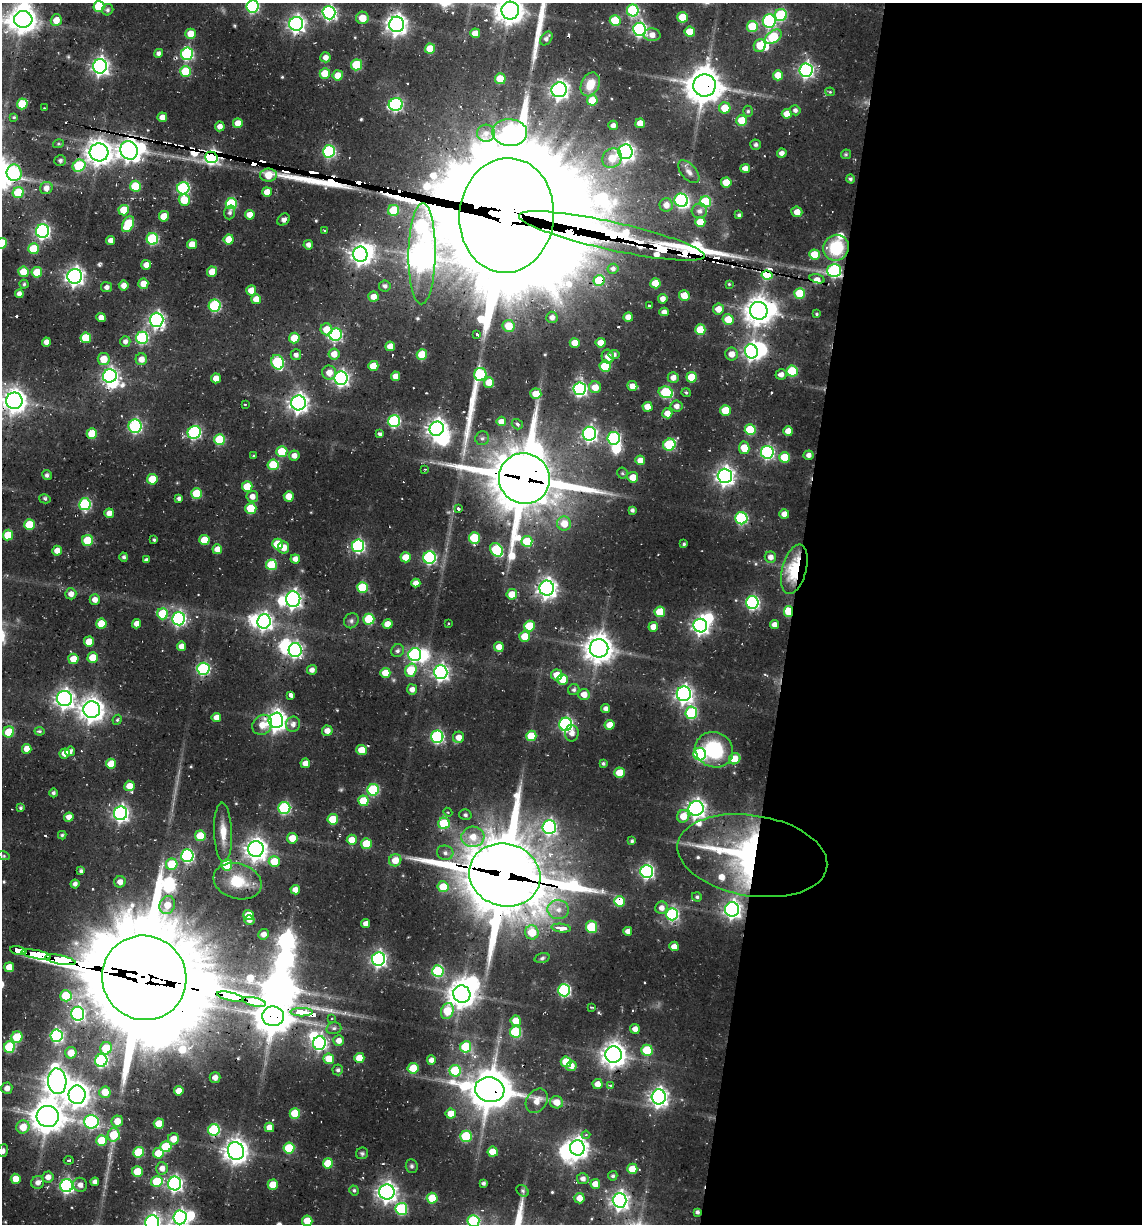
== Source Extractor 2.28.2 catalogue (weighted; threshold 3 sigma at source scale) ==
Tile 12 of 4 x 4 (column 4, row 3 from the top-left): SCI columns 3722-4861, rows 1626-2847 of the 5036 x 5291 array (HDU 1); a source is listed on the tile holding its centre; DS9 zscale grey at full resolution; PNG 1144 x 1226 px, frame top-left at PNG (2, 3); each listed source drawn as its Kron ellipse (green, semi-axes under 4 px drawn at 4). Shown black and unused: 31% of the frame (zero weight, under 2 of 3 exposures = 11% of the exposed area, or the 3 px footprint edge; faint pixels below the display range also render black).
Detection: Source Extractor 2.28.2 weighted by HDU 2 'WHT'; one run over the whole footprint, this tile lists its part. Background 0.0791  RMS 0.0095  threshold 0.0426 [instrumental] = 3 sigma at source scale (4.5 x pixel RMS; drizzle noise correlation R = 1.50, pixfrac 1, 0.05/0.05 arcsec/px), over >= 5 px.
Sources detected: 581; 1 too faint to see at this stretch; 35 inside a brighter object's white glare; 16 cosmic-ray / hot-pixel residue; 3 long thin detections or spike segments (spike, bleed or trail) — neither listed nor drawn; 8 inside a brighter listed object's ellipse — not listed separately; of the other 518, all 500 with FLUX_AUTO >= 1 (the completeness limit of this list) listed and drawn (18 fainter detections not listed), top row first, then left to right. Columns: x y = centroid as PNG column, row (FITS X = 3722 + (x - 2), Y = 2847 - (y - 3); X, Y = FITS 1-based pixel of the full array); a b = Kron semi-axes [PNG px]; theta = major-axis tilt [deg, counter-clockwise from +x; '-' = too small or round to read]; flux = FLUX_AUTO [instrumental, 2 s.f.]
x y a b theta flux
99 6 5 5 - 35
252 6 6 6 - 120
108 10 6 5 - 2.3
633 10 6 6 - 99
510 11 9 9 - 1000
329 13 6 6 - 210
781 15 6 6 - 73
682 17 5 5 - 23
362 18 6 6 - 15
23 19 9 8 - 1000
56 20 6 5 - 11
615 20 5 5 - 38
769 21 6 6 - 130
296 24 7 7 - 350
397 24 7 7 - 560
752 26 5 5 - 40
640 29 6 6 - 210
690 32 5 5 - 21
475 33 5 4 - 9.3
191 34 5 5 - 14
652 35 8 6 -3 6.5
773 37 9 6 35 44
546 39 7 5 51 3.4
760 45 6 6 - 19
430 49 5 5 - 25
158 53 4 4 - 3.5
187 54 6 6 - 110
325 57 5 5 - 6
357 65 5 5 - 49
100 66 7 7 - 370
806 70 7 6 - 240
186 71 5 5 - 35
325 74 5 5 - 23
338 75 5 5 - 13
778 75 5 5 - 17
500 79 5 5 - 25
590 84 12 9 64 16
704 85 11 11 - 1900
559 90 8 7 - 360
830 92 4 4 - 1
592 100 5 5 - 18
22 104 5 5 - 29
396 104 7 6 - 150
44 108 3 2 - 1.1
725 108 6 5 - 19
795 110 5 5 - 3.1
748 111 5 5 - 1.6
787 114 5 4 - 11
14 117 4 3 - 1
162 117 4 4 - 7.7
742 120 5 5 - 24
238 123 5 5 - 10
640 123 5 5 - 11
613 125 5 4 - 4.5
220 126 5 5 - 5.6
486 133 9 8 - 5.9
510 133 17 13 -2 330
58 144 5 3 - 1.1
756 145 5 5 - 2
129 150 9 8 - 590
329 151 6 6 - 110
99 152 9 9 - 870
625 152 7 7 - 370
782 153 5 4 - 4.5
846 154 5 4 - 1.3
211 157 6 5 - 220
612 158 10 9 - 19
60 160 6 5 - 2.2
79 166 7 5 41 58
745 168 5 4 - 7.7
689 172 13 7 -49 4.7
14 173 8 7 - 95
268 175 8 6 4 16
850 179 4 4 - 2.1
726 182 5 5 - 17
135 186 5 5 - 36
46 188 6 6 - 6.5
183 188 6 6 - 120
267 192 5 5 - 9.8
18 193 5 5 - 33
184 200 6 5 - 19
681 200 7 6 - 150
705 202 5 5 - 51
231 204 5 5 - 61
666 205 7 6 - 7.1
124 210 5 5 - 22
394 210 5 5 - 32
699 211 8 7 - 4.1
230 212 7 5 72 2.3
797 212 5 5 - 8.1
250 215 5 4 - 9.5
507 215 57 47 84 38000
739 215 4 4 - 2.4
164 216 5 5 - 17
283 220 7 5 41 2.8
700 222 5 5 - 17
128 224 8 5 63 44
324 230 3 3 - 1.2
43 231 7 6 - 210
612 236 95 14 -12 3900
152 239 6 5 - 81
229 239 5 5 - 16
111 240 4 4 - 5.9
2 243 5 5 - 35
192 244 5 5 - 13
308 245 5 4 - 3.9
836 248 13 12 - 45
33 249 5 5 - 29
360 254 8 7 - 510
422 254 50 13 89 1300
814 254 5 5 - 21
146 265 5 5 - 6.9
613 269 5 5 - 2.9
834 271 7 6 - 130
23 272 5 5 - 18
37 272 5 5 - 19
212 272 5 5 - 14
767 275 5 4 - 43
75 276 7 7 - 420
817 279 7 4 -14 8.1
599 280 5 5 - 30
655 283 5 5 - 18
24 284 4 4 - 1.5
143 284 5 5 - 10
729 284 4 4 - 1
124 285 5 5 - 6.2
385 286 6 5 - 3.1
107 287 5 5 - 3.7
251 290 5 5 - 11
800 293 5 5 - 33
19 294 4 4 - 4.2
684 295 5 5 - 12
373 297 5 5 - 7.9
256 299 5 5 - 10
663 299 5 4 - 5.8
215 306 6 6 - 88
649 306 3 3 - 4.4
718 309 5 5 - 9.8
759 311 9 8 - 1100
664 312 5 4 - 4.9
816 314 3 3 - 1.3
101 317 5 4 - 7.5
552 317 6 5 - 5.3
628 317 5 4 - 8.4
728 319 5 5 - 18
157 320 7 6 - 270
508 326 6 6 - 22
326 329 6 5 - 15
700 330 5 5 - 27
477 334 3 3 - 1.9
336 335 6 6 - 110
86 338 5 5 - 29
142 338 6 6 - 98
294 338 5 5 - 21
125 341 5 5 - 4.1
46 342 4 4 - 6.3
575 343 5 4 - 10
601 343 5 5 - 9.9
390 346 5 5 - 9.7
751 351 7 6 - 260
334 354 5 5 - 10
614 354 5 4 - 2.9
732 354 6 6 - 7.8
296 355 5 5 - 4.3
422 355 5 5 - 31
608 357 7 6 - 7.8
104 359 6 6 - 16
141 359 6 5 - 8
277 362 7 6 - 77
373 366 5 5 - 16
605 366 5 5 - 34
792 371 5 5 - 49
329 373 7 7 - 9.4
480 374 6 6 - 56
781 374 5 5 - 5
110 376 7 6 - 280
396 376 5 4 - 8
673 377 5 5 - 5.9
691 377 5 5 - 26
216 378 5 5 - 8.9
341 378 7 6 - 260
489 382 5 5 - 14
632 386 5 5 - 8.3
595 387 6 6 - 12
580 389 6 6 - 200
666 392 7 5 -15 68
686 393 5 4 - 1.2
536 394 5 5 - 14
14 401 8 8 - 770
298 403 7 7 - 480
245 404 3 3 - 1.3
677 406 6 5 - 4.9
647 407 5 5 - 11
725 410 5 5 - 20
667 413 5 5 - 9.1
394 421 6 6 - 95
501 421 4 4 - 9
517 424 6 5 - 2.3
135 426 7 6 - 120
437 429 7 7 - 510
750 430 5 5 - 43
788 431 5 5 - 10
194 432 7 6 - 140
92 434 5 5 - 27
380 434 4 4 - 2
589 434 7 6 - 230
482 438 7 7 - 2.6
614 438 6 6 - 120
219 440 5 5 - 47
669 445 6 6 - 71
744 448 6 5 - 17
282 452 5 5 - 31
767 452 6 6 - 170
808 455 5 4 - 3.7
254 456 4 3 - 1.3
294 456 5 5 - 6.4
785 457 5 5 - 26
640 460 5 5 - 10
273 465 5 5 - 34
425 469 3 2 - 1
622 473 5 5 - 1.6
47 475 5 4 - 2.1
725 476 7 7 - 450
633 477 5 5 - 13
524 478 26 25 - 5700
152 479 5 5 - 24
247 486 5 5 - 20
197 493 5 5 - 33
252 496 6 5 - 7.4
289 496 5 5 - 12
179 498 4 4 - 2.8
45 499 6 4 -15 1.7
85 504 6 6 - 93
251 508 5 5 - 33
458 509 3 3 - 8.9
632 510 4 3 - 2.5
109 513 5 4 - 7.4
784 514 5 5 - 9.1
741 518 6 6 - 100
564 524 7 7 - 14
29 525 5 5 - 28
8 535 5 5 - 24
474 538 6 5 - 39
87 540 5 5 - 31
154 540 4 3 - 1.5
204 540 5 5 - 18
527 541 5 5 - 30
277 544 5 5 - 25
684 544 3 3 - 1.6
358 546 6 6 - 150
284 548 6 5 - 9.9
217 549 5 5 - 9.8
497 550 7 5 -51 70
57 551 5 5 - 8.7
124 557 4 4 - 2.3
406 557 5 5 - 15
770 557 6 5 - 5.6
429 558 6 6 - 130
295 559 5 4 - 6
146 560 4 4 - 2.3
271 565 5 5 - 36
794 569 25 12 75 48
416 583 4 4 - 6.6
362 587 5 5 - 43
547 588 7 7 - 510
71 594 5 5 - 6
512 594 5 5 - 16
293 599 8 7 - 270
95 600 5 5 - 6.4
752 602 6 6 - 170
789 611 5 4 - 32
660 612 5 5 - 22
163 614 5 5 - 36
179 619 6 6 - 180
369 619 5 5 - 42
264 621 7 6 - 310
351 621 8 7 - 2.8
101 624 5 5 - 22
137 624 4 4 - 7.5
387 624 5 5 - 11
448 624 3 3 - 1.6
774 625 4 4 - 5.8
529 626 5 5 - 30
700 626 7 6 - 360
653 627 5 5 - 9.2
525 636 5 5 - 18
89 642 5 5 - 14
181 646 4 4 - 6.9
499 647 5 5 - 9.6
599 648 9 9 - 1200
295 650 7 6 - 210
398 651 7 6 - 2.9
415 655 6 6 - 140
93 658 5 5 - 19
73 659 5 5 - 13
203 669 6 6 - 110
312 670 5 5 - 4.8
411 670 7 5 72 34
441 672 7 6 - 300
385 673 5 5 - 16
557 675 5 5 - 13
563 679 5 5 - 19
412 689 5 5 - 5.5
574 690 6 5 - 2.4
584 694 5 5 - 9.5
684 694 7 7 - 360
291 695 4 3 - 27
64 699 7 7 - 410
605 709 4 4 - 4.1
92 710 8 8 - 810
691 713 6 6 - 80
216 718 5 4 - 7.4
117 720 5 4 - 1.3
276 720 8 7 - 580
293 724 7 7 - 5.1
566 724 6 6 - 180
262 725 10 9 - 12
610 725 5 5 - 12
39 731 5 4 - 1.5
327 731 5 5 - 7.1
9 732 5 5 - 23
572 733 8 7 - 5.3
531 736 5 5 - 28
437 737 6 6 - 130
459 737 6 5 - 8.3
27 749 5 4 - 8.2
362 750 5 5 - 14
714 750 19 17 -26 60
70 751 5 4 - 3.2
65 753 5 5 - 9.7
700 754 6 6 - 110
735 759 6 5 - 23
305 763 5 5 - 8
111 764 5 5 - 19
603 764 4 4 - 1.8
620 773 5 5 - 22
129 786 5 5 - 11
373 790 6 5 - 75
53 793 4 4 - 2
363 801 5 5 - 28
20 808 4 4 - 1.5
284 808 6 6 - 100
696 808 7 7 - 420
448 812 4 4 - 1.2
120 813 7 6 - 290
465 815 6 5 - 2.1
683 816 6 6 - 13
69 817 4 4 - 7.2
333 819 5 5 - 27
444 823 5 5 - 37
549 827 7 6 - 170
223 832 30 9 -88 15
62 835 4 4 - 1.3
200 836 5 5 - 22
473 837 11 10 - 14
292 838 5 5 - 12
352 840 5 5 - 15
632 841 4 3 - 1.7
366 844 5 5 - 26
256 849 8 7 - 690
445 853 8 7 - 3.7
4 856 6 4 -17 1.3
187 856 6 6 - 130
752 856 76 40 -9 300
395 860 6 6 - 12
274 861 5 5 - 22
172 864 6 5 - 35
227 865 5 5 - 35
81 871 4 3 - 2.4
647 871 6 6 - 210
505 875 36 31 -16 8400
237 881 24 17 -16 31
120 882 6 5 - 7.2
75 884 4 4 - 3.6
443 887 5 5 - 22
295 890 5 4 - 7.8
697 897 5 4 - 1.9
619 901 5 5 - 30
167 905 9 7 71 12
661 908 6 6 - 6.2
732 909 7 7 - 350
558 910 11 9 -5 8.8
672 914 6 6 - 120
248 915 5 5 - 14
249 920 5 4 - 3.9
366 923 4 4 - 5.6
591 927 6 5 - 40
561 928 9 4 -6 17
628 931 4 4 - 6.2
532 932 7 6 - 21
264 934 5 5 - 5.8
674 946 5 4 - 8.2
18 950 8 4 -12 130
36 954 15 4 -10 1000
542 958 7 4 16 1.8
378 959 7 6 - 260
60 960 15 4 -10 1000
9 967 5 5 - 11
438 971 6 5 - 81
144 978 43 41 -47 27000
564 990 6 6 - 120
462 994 9 8 - 1100
66 996 6 5 - 30
230 997 13 4 -13 850
254 1002 12 4 -12 700
591 1007 3 2 - 1
447 1011 8 6 69 33
301 1012 11 3 0 480
78 1014 7 6 - 180
273 1016 11 9 -6 1900
332 1018 4 3 - 1.1
516 1021 5 5 - 14
334 1028 7 6 - 2.7
635 1029 5 4 - 6.2
515 1032 6 5 - 59
56 1036 6 6 - 130
17 1037 6 5 - 35
339 1041 5 5 - 7.1
319 1043 7 6 - 170
10 1047 6 5 - 61
466 1047 5 5 - 46
106 1048 6 5 - 24
647 1050 5 5 - 39
71 1053 6 5 - 12
614 1055 8 8 - 890
359 1058 5 5 - 15
329 1059 5 5 - 18
431 1060 4 4 - 5.7
101 1061 6 6 - 130
566 1062 5 5 - 30
571 1066 5 5 - 6.5
413 1068 5 5 - 22
338 1070 5 5 - 2.2
455 1071 5 5 - 43
215 1077 5 5 - 6
57 1081 13 9 -87 840
597 1084 5 5 - 8.1
610 1085 4 4 - 1.1
7 1088 6 5 - 6.6
490 1090 15 12 -13 2500
179 1091 5 4 - 11
105 1092 5 5 - 15
77 1095 9 8 - 820
659 1097 7 7 - 410
537 1101 13 10 55 9.8
556 1102 6 6 - 11
295 1113 5 5 - 33
451 1114 5 5 - 13
48 1116 11 10 - 1600
117 1121 6 5 - 11
91 1122 7 6 - 150
159 1124 5 5 - 17
23 1127 6 6 - 15
269 1127 5 4 - 10
214 1130 6 5 - 83
114 1135 7 6 - 27
586 1135 4 4 - 1.8
466 1136 6 5 - 55
173 1139 5 5 - 11
101 1140 5 5 - 25
166 1147 5 5 - 38
289 1148 5 5 - 40
577 1148 8 7 - 600
3 1150 6 5 - 2.6
236 1151 9 8 - 790
139 1152 5 5 - 43
493 1152 5 5 - 17
158 1153 5 5 - 18
362 1153 6 5 - 1.7
69 1160 5 3 - 1.5
328 1163 5 5 - 20
412 1166 7 6 - 2.1
162 1168 6 6 - 6.6
632 1169 5 5 - 19
137 1171 5 5 - 20
613 1176 5 4 - 2
48 1177 6 5 - 6.7
16 1179 5 5 - 13
583 1179 6 5 - 4.6
38 1182 6 6 - 5.1
95 1182 4 4 - 5.1
157 1182 6 5 - 34
175 1183 7 6 - 250
483 1183 4 3 - 2.1
595 1184 5 5 - 13
80 1185 7 7 - 5
273 1185 5 5 - 16
67 1186 6 6 - 200
354 1190 5 4 - 1.6
523 1191 6 5 - 1.7
387 1192 7 7 - 490
432 1198 5 5 - 26
579 1198 5 5 - 9.4
620 1200 7 7 - 400
401 1209 6 6 - 79
697 1212 4 3 - 2.5
180 1217 7 6 - 250
307 1221 5 5 - 18
473 1221 6 6 - 92
152 1222 7 7 - 310
Overlapping masked pixels (flux is a lower limit): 28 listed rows (the first 20) at x y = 704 85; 129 150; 211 157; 507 215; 612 236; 422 254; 834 271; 767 275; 817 279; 599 280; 14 401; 614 438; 524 478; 794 569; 789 611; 92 710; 752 856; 505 875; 619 901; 18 950
Isophote crosses this tile's border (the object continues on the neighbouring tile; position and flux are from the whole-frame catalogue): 12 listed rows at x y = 99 6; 252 6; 510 11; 329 13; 23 19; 2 243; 14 401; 3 1150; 180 1217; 307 1221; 473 1221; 152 1222